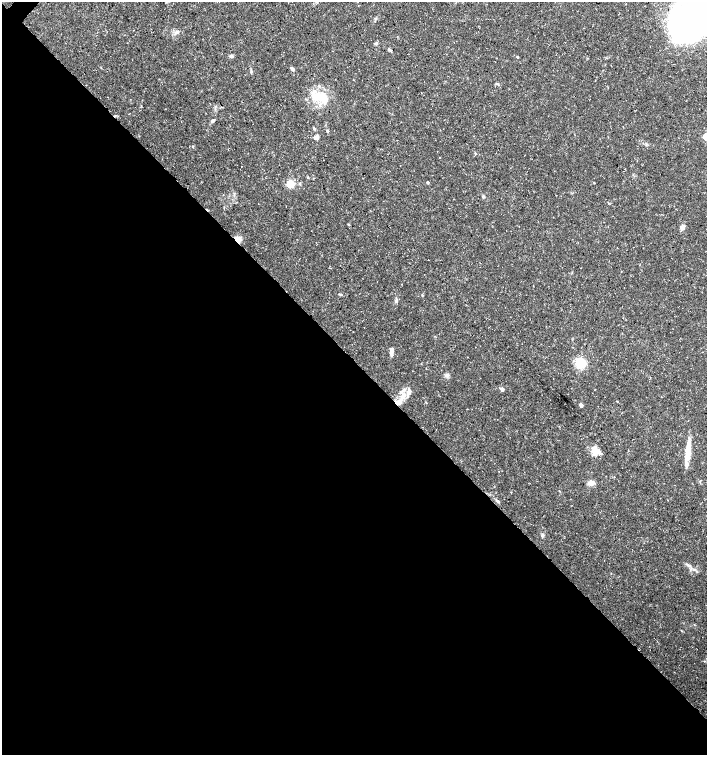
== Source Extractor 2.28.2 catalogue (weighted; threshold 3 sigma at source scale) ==
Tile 14 of 4 x 4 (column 2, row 4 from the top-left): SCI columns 1639-3047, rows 1-1505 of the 6026 x 6025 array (HDU 1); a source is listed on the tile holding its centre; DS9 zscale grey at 2 x 2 block average (1 PNG px = mean of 2 x 2 image px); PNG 709 x 757 px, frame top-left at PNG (2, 2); no overlay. Shown black and unused: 52% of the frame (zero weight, under 3 of 5 exposures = <1% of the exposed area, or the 3 px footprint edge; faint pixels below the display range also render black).
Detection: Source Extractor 2.28.2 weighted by HDU 2 'WHT'; one run over the whole footprint, this tile lists its part. Background 0.0583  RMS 0.003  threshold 0.0134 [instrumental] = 3 sigma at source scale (4.5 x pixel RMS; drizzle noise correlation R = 1.50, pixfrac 1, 0.0396/0.0396 arcsec/px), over >= 5 px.
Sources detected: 49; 2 inside a brighter object's white glare — not listed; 6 inside a brighter listed object's ellipse — not listed separately; the other 41 listed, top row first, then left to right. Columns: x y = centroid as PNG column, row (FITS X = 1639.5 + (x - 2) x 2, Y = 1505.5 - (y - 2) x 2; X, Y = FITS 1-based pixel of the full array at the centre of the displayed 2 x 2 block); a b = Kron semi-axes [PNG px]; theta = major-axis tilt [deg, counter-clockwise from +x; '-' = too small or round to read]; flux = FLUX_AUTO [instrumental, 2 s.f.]
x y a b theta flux
691 17 44 25 55 220
178 32 4 3 - 0.96
376 43 5 3 - 0.99
389 50 5 3 - 1.1
231 56 5 4 - 1.4
517 57 2 2 - 0.71
292 69 5 3 - 1.6
497 83 3 2 - 0.6
318 97 15 8 20 12
213 121 6 4 61 1.4
314 128 4 3 - 0.89
327 131 3 3 - 0.83
317 137 3 2 - 7.2
193 147 3 2 - 0.66
625 169 2 2 - 0.45
428 182 2 2 - 1.7
594 183 4 2 - 0.35
290 184 3 3 - 42
300 184 4 3 - 0.66
483 197 3 3 - 0.75
609 203 4 2 - 0.46
349 224 3 3 - 0.66
682 227 7 4 71 2.4
237 239 6 4 -33 6.7
422 295 3 2 - 0.55
396 300 6 3 79 1.5
391 351 6 4 84 3.8
581 363 12 11 - 14
446 375 6 5 - 1.6
502 389 3 2 - 4.4
403 395 9 6 81 4.8
617 401 2 2 - 0.35
398 402 7 3 28 3
426 402 3 2 - 0.38
581 405 3 2 - 5.4
595 452 10 6 -87 4.8
688 452 26 5 83 12
591 483 8 5 6 3.7
497 501 6 3 -36 1.3
542 535 5 4 - 1.4
687 565 7 3 -42 1.4
Overlapping masked pixels (flux is a lower limit): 2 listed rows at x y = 237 239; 398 402
Isophote crosses this tile's border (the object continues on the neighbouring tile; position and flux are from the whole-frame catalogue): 1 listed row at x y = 691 17
Diffuse or blended objects may show on this block-average render without a row.